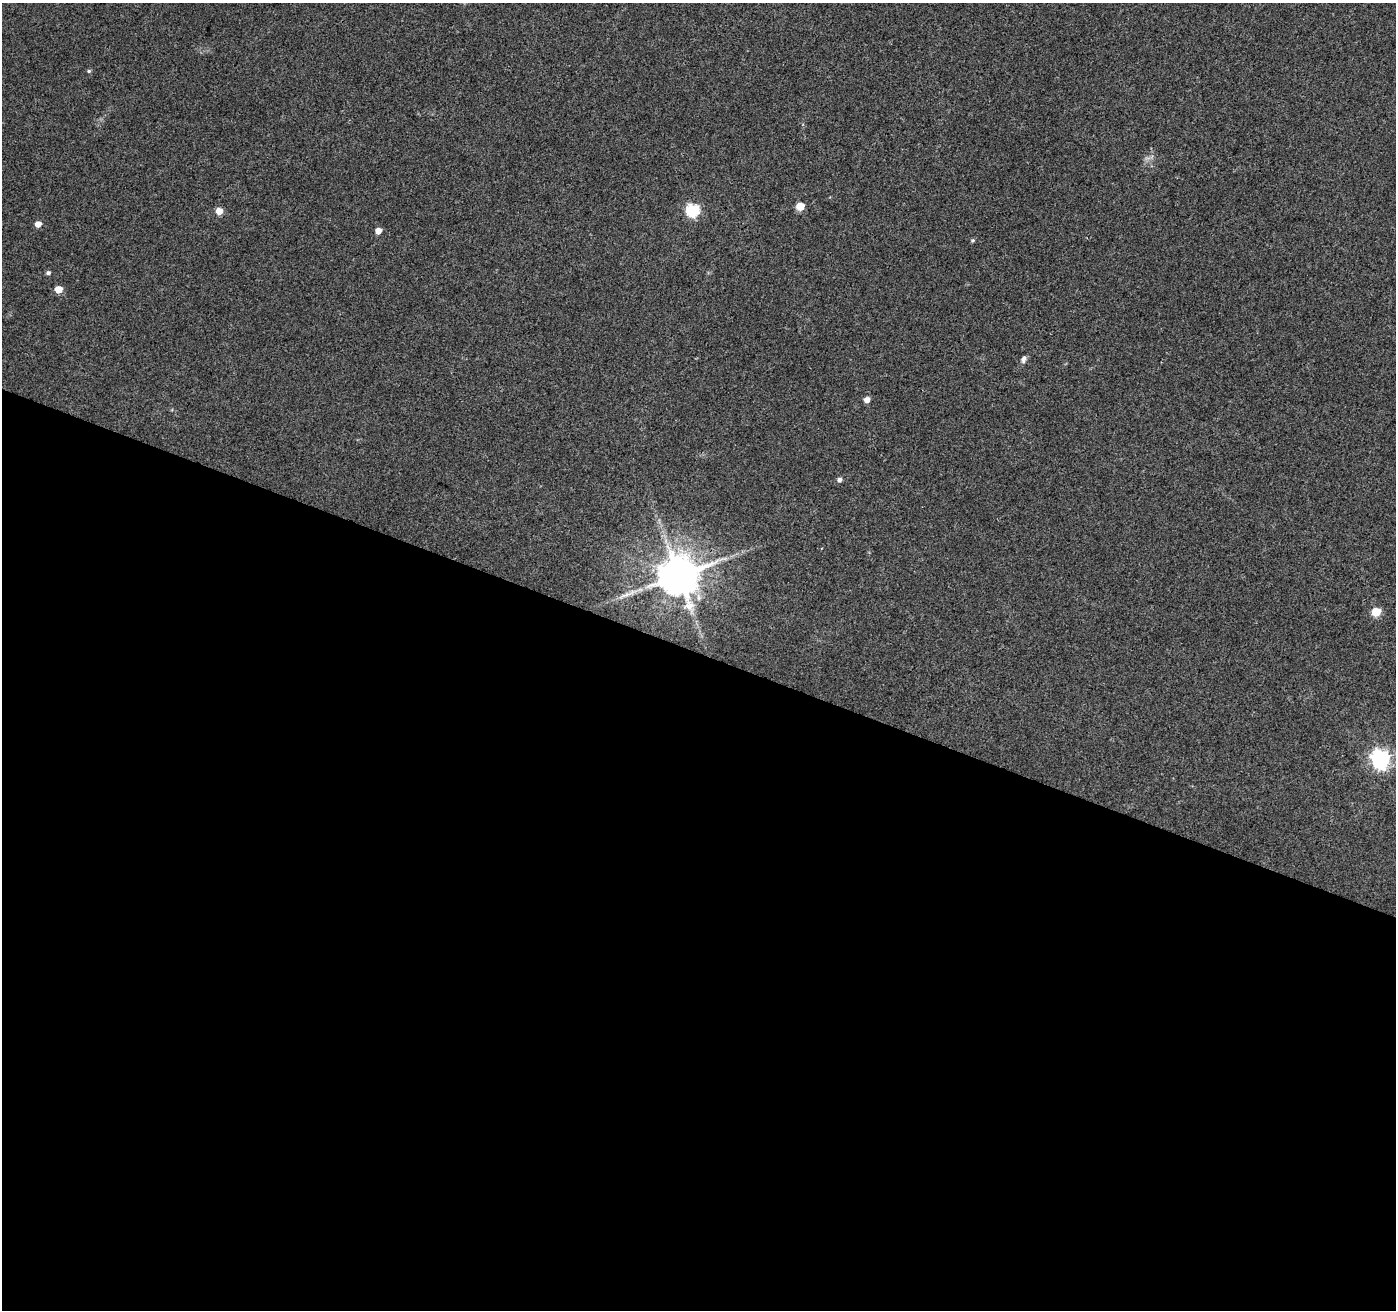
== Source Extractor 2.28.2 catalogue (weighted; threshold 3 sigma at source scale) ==
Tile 14 of 4 x 4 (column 2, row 4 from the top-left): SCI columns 1403-2796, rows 275-1582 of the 5586 x 5714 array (HDU 1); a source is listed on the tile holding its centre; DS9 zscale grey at full resolution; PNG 1398 x 1312 px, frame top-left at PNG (2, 3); no overlay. Shown black and unused: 50% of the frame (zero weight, under 3 of 4 exposures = <1% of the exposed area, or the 3 px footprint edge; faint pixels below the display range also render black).
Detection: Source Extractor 2.28.2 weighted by HDU 2 'WHT'; one run over the whole footprint, this tile lists its part. Background 0.0372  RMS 0.004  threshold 0.0182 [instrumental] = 3 sigma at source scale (4.5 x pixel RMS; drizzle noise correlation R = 1.50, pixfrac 1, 0.0396/0.0396 arcsec/px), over >= 5 px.
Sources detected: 16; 1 long thin detection or spike segment (spike, bleed or trail) — not listed; the other 15 listed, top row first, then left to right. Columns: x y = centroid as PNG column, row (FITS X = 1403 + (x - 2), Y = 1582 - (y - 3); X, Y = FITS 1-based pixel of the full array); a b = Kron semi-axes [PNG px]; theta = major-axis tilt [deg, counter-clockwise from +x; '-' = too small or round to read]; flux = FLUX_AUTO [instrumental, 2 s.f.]
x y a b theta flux
89 71 5 4 - 0.62
800 206 5 5 - 9.3
692 210 6 6 - 52
219 211 5 5 - 4.9
38 224 5 5 - 3.2
378 231 5 5 - 3.5
972 240 5 5 - 0.62
48 273 5 4 - 0.98
58 289 5 5 - 6
1023 359 10 5 75 1.3
867 400 5 4 - 3.1
839 480 5 5 - 1.4
679 575 11 11 - 1500
1376 612 6 5 - 15
1380 759 7 7 - 170
Overlapping masked pixels (flux is a lower limit): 1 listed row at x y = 679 575